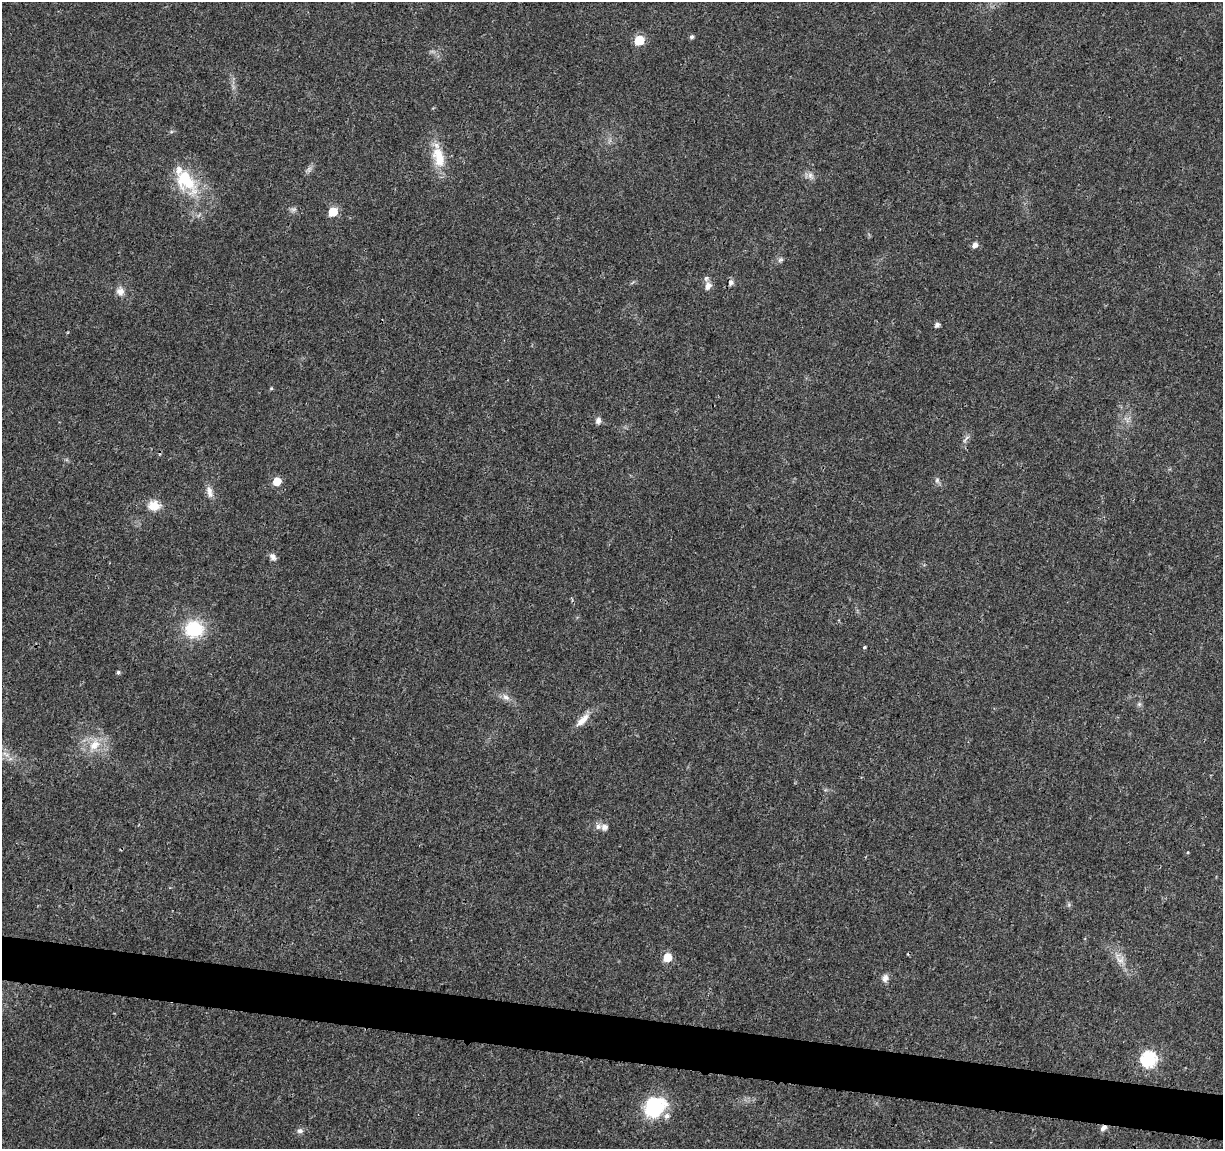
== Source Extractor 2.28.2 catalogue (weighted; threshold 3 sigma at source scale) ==
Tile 6 of 4 x 4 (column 2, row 2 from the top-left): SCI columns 1226-2446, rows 2521-3667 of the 4896 x 5099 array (HDU 1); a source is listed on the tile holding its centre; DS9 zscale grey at full resolution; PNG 1225 x 1151 px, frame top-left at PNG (2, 2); no overlay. Shown black and unused: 4% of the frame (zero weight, under 3 of 4 exposures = <1% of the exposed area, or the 3 px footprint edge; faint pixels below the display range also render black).
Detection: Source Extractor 2.28.2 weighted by HDU 2 'WHT'; one run over the whole footprint, this tile lists its part. Background 0.0204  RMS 0.0029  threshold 0.0131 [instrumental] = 3 sigma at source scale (4.5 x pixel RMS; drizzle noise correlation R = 1.50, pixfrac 1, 0.0396/0.0396 arcsec/px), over >= 5 px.
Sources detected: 40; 1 too faint to see at this stretch — not listed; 2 inside a brighter listed object's ellipse — not listed separately; the other 37 listed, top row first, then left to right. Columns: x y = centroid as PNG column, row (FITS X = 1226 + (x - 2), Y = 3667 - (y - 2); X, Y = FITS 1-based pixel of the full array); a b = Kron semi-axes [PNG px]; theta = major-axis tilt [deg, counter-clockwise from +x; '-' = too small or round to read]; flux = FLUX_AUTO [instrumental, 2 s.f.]
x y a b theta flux
692 37 6 5 - 0.68
639 40 6 5 - 15
439 157 32 15 -75 8.1
810 175 10 6 -81 1.3
185 178 24 13 -58 18
333 212 6 5 - 13
975 245 6 5 - 1.6
780 260 8 6 31 0.73
731 283 8 7 - 1.1
708 286 12 8 75 2
120 291 11 10 - 2
937 325 5 4 - 1.1
271 388 5 4 - 0.32
598 421 9 7 85 1.2
964 440 9 4 47 0.73
937 480 7 6 - 0.78
277 481 6 5 - 6.3
209 492 17 7 -74 2
154 505 17 13 -1 3.9
273 557 10 7 -56 1.4
194 629 21 19 3 14
864 647 4 3 - 0.49
118 672 4 4 - 0.57
506 697 11 7 -42 1.6
1139 704 7 6 - 0.63
582 720 23 9 46 3.2
94 745 18 12 44 5.4
6 754 14 5 -31 1.8
604 827 8 8 - 1.2
1188 852 4 3 - 0.24
667 957 6 5 - 8.2
1120 960 14 8 -30 2.2
885 978 10 7 70 1.4
1149 1059 7 7 - 61
654 1107 23 19 32 19
1103 1128 9 6 41 1.1
300 1131 7 6 - 1.1
Overlapping masked pixels (flux is a lower limit): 1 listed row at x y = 1103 1128